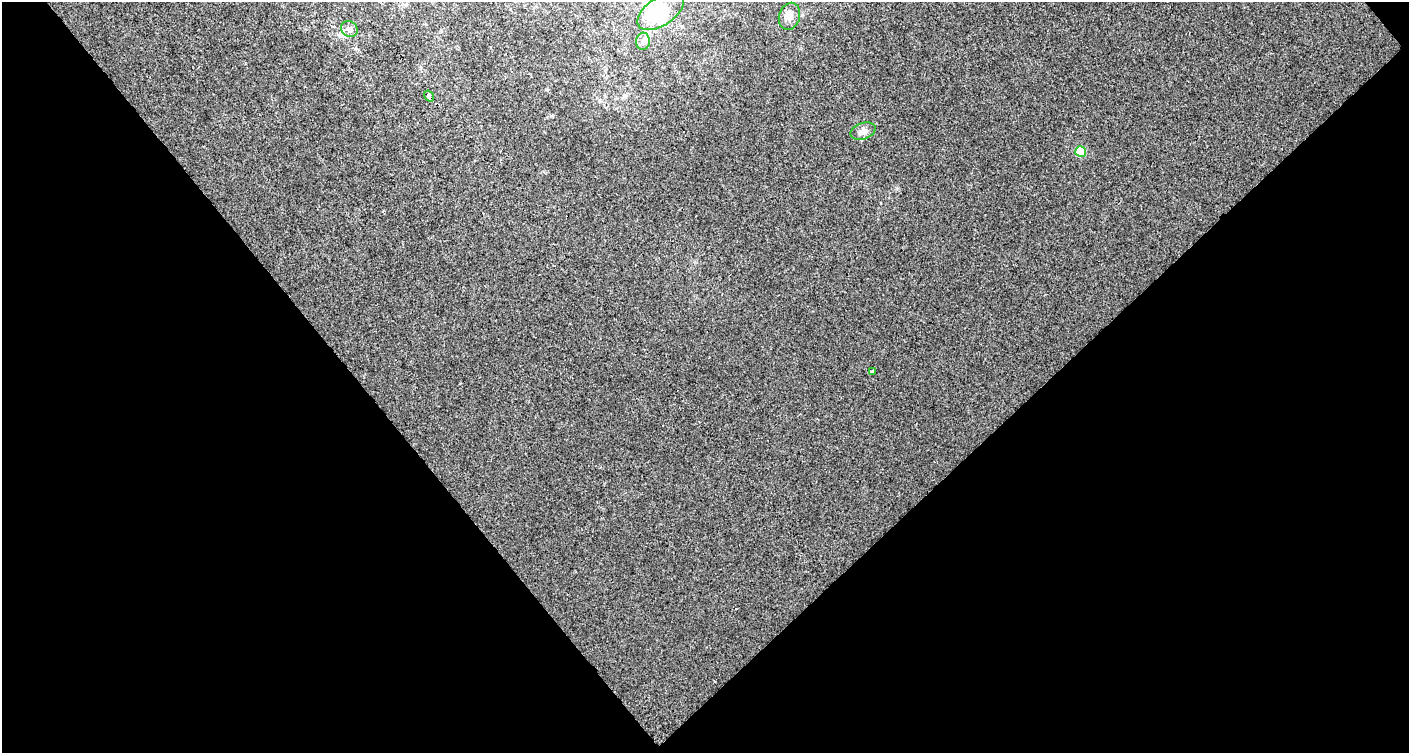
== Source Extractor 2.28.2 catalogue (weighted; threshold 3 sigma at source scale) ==
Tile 2 of 1 x 2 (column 1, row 2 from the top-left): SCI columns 47-1453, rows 1-751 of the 1495 x 1502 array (HDU 1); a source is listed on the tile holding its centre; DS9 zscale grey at full resolution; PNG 1411 x 755 px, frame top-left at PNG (2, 2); each listed source drawn as its Kron ellipse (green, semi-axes under 4 px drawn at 4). Shown black and unused: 51% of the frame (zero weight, under 2 of 3 exposures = <1% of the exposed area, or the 3 px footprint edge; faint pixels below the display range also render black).
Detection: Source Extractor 2.28.2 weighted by HDU 2 'WHT'; one run over the whole footprint, this tile lists its part. Background 0.00195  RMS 0.005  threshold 0.0223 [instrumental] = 3 sigma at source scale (4.5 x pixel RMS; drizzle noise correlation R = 1.50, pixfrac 1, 0.0396/0.0396 arcsec/px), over >= 5 px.
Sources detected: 10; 2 inside a brighter object's white glare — neither listed nor drawn; the other 8 listed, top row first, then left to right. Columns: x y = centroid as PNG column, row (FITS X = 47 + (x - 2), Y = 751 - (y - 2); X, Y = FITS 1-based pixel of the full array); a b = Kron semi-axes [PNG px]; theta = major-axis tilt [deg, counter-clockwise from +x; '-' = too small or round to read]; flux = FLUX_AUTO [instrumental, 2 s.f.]
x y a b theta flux
661 11 26 14 34 26
789 16 14 10 74 3.9
349 29 9 7 -37 2.4
643 41 8 7 - 2
429 96 6 3 -57 7.4
863 131 13 8 19 3.5
1081 151 5 5 - 21
872 371 3 3 - 1.9
Overlapping masked pixels (flux is a lower limit): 1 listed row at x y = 429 96